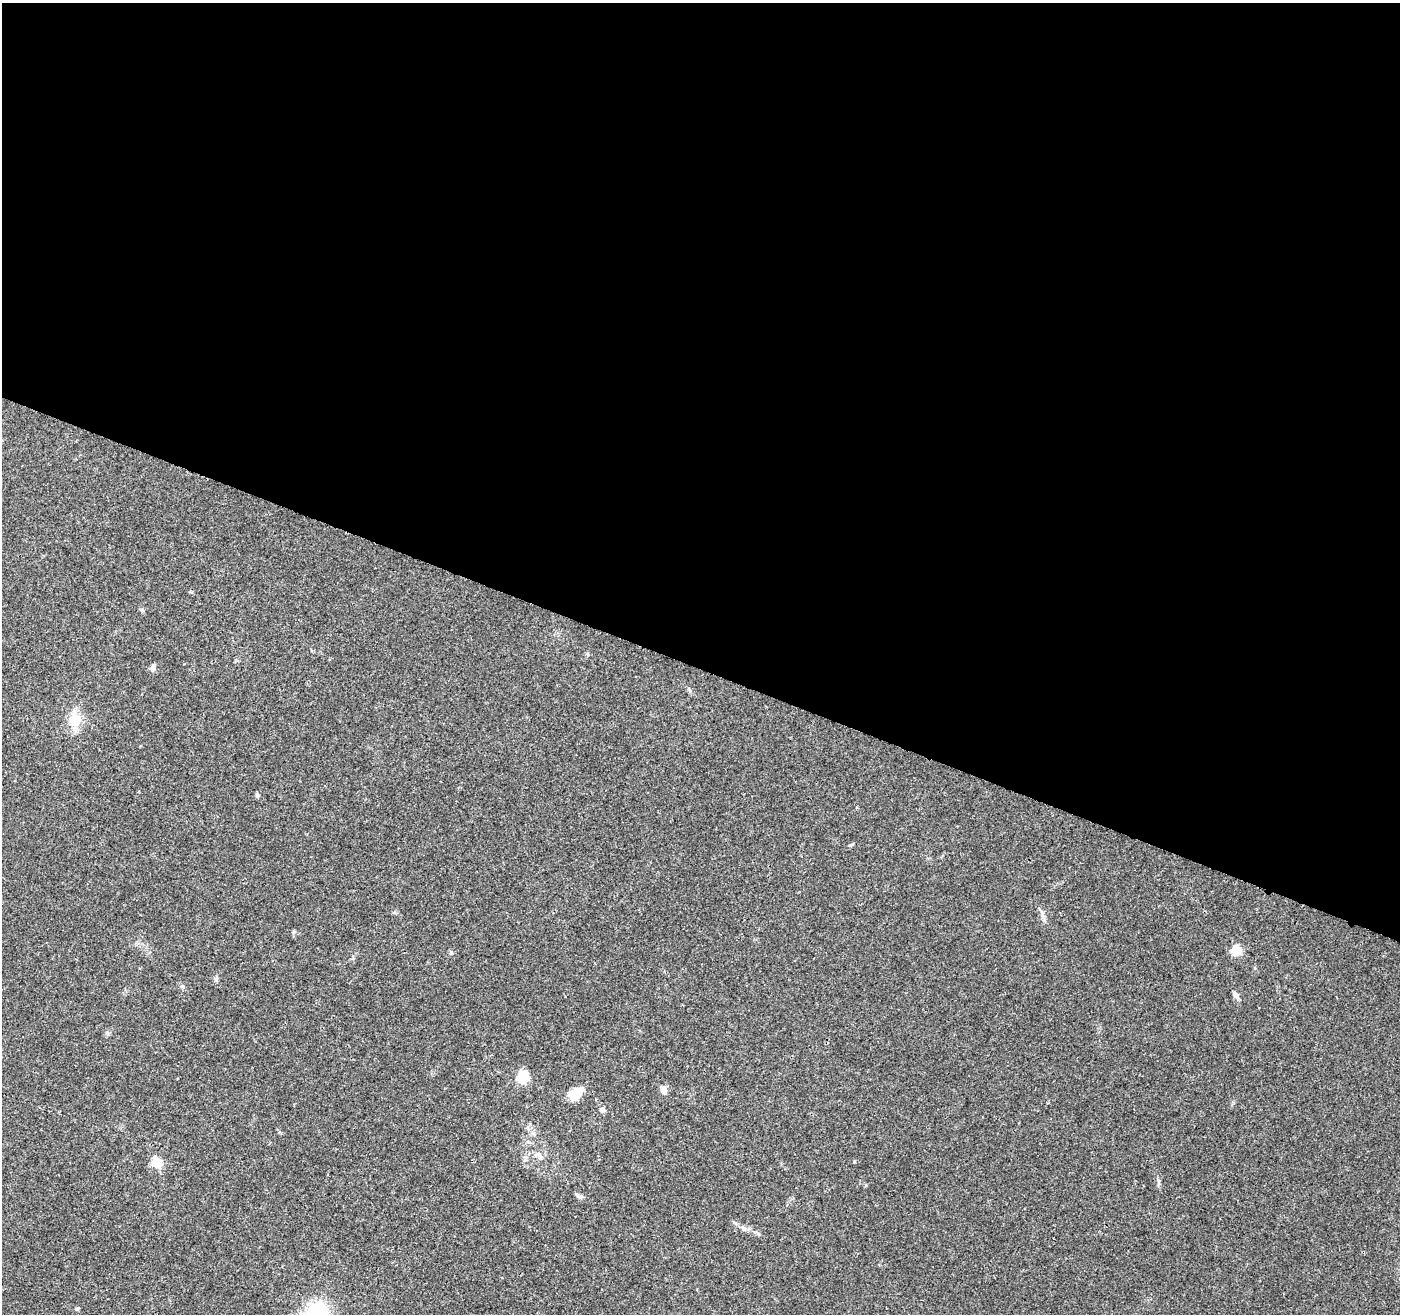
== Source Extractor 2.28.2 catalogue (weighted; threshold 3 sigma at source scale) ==
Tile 3 of 4 x 4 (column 3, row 1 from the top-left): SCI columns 2805-4202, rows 4148-5459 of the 5612 x 5735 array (HDU 1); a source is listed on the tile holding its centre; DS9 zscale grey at full resolution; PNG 1402 x 1316 px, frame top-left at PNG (2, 3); no overlay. Shown black and unused: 51% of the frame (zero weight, under 3 of 4 exposures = <1% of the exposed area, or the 3 px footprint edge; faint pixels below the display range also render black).
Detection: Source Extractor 2.28.2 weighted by HDU 2 'WHT'; one run over the whole footprint, this tile lists its part. Background 0.0458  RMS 0.0038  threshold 0.017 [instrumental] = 3 sigma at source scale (4.5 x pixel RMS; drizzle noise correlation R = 1.50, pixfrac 1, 0.0396/0.0396 arcsec/px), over >= 5 px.
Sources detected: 21; all 21 listed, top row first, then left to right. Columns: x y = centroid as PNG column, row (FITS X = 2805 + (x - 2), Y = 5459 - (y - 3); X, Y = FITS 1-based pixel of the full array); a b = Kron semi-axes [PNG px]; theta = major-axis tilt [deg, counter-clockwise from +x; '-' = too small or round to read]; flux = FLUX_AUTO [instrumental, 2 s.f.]
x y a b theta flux
142 610 6 5 - 0.57
153 668 10 6 84 1.2
690 690 6 4 -87 0.57
75 720 13 12 - 9.1
294 932 6 5 - 0.58
1236 950 10 10 - 5.8
451 953 5 5 - 0.53
216 978 6 5 - 0.66
1235 995 11 6 -57 1.3
107 1033 8 5 -63 0.71
522 1077 11 10 - 11
664 1090 11 7 -74 2.5
575 1093 20 11 32 6.1
603 1110 8 6 -30 1
538 1155 13 9 -37 2.4
156 1163 5 5 - 23
1158 1181 7 4 -89 0.7
578 1196 12 4 -29 0.96
744 1228 10 7 -15 1.5
77 1309 6 4 2 0.48
318 1314 29 23 83 27
Isophote crosses this tile's border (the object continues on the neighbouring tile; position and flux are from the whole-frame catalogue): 1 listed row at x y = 318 1314
Unlisted compact peaks at least as high as the median listed source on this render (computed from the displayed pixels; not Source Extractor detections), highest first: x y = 257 795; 854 1162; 850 845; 182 986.